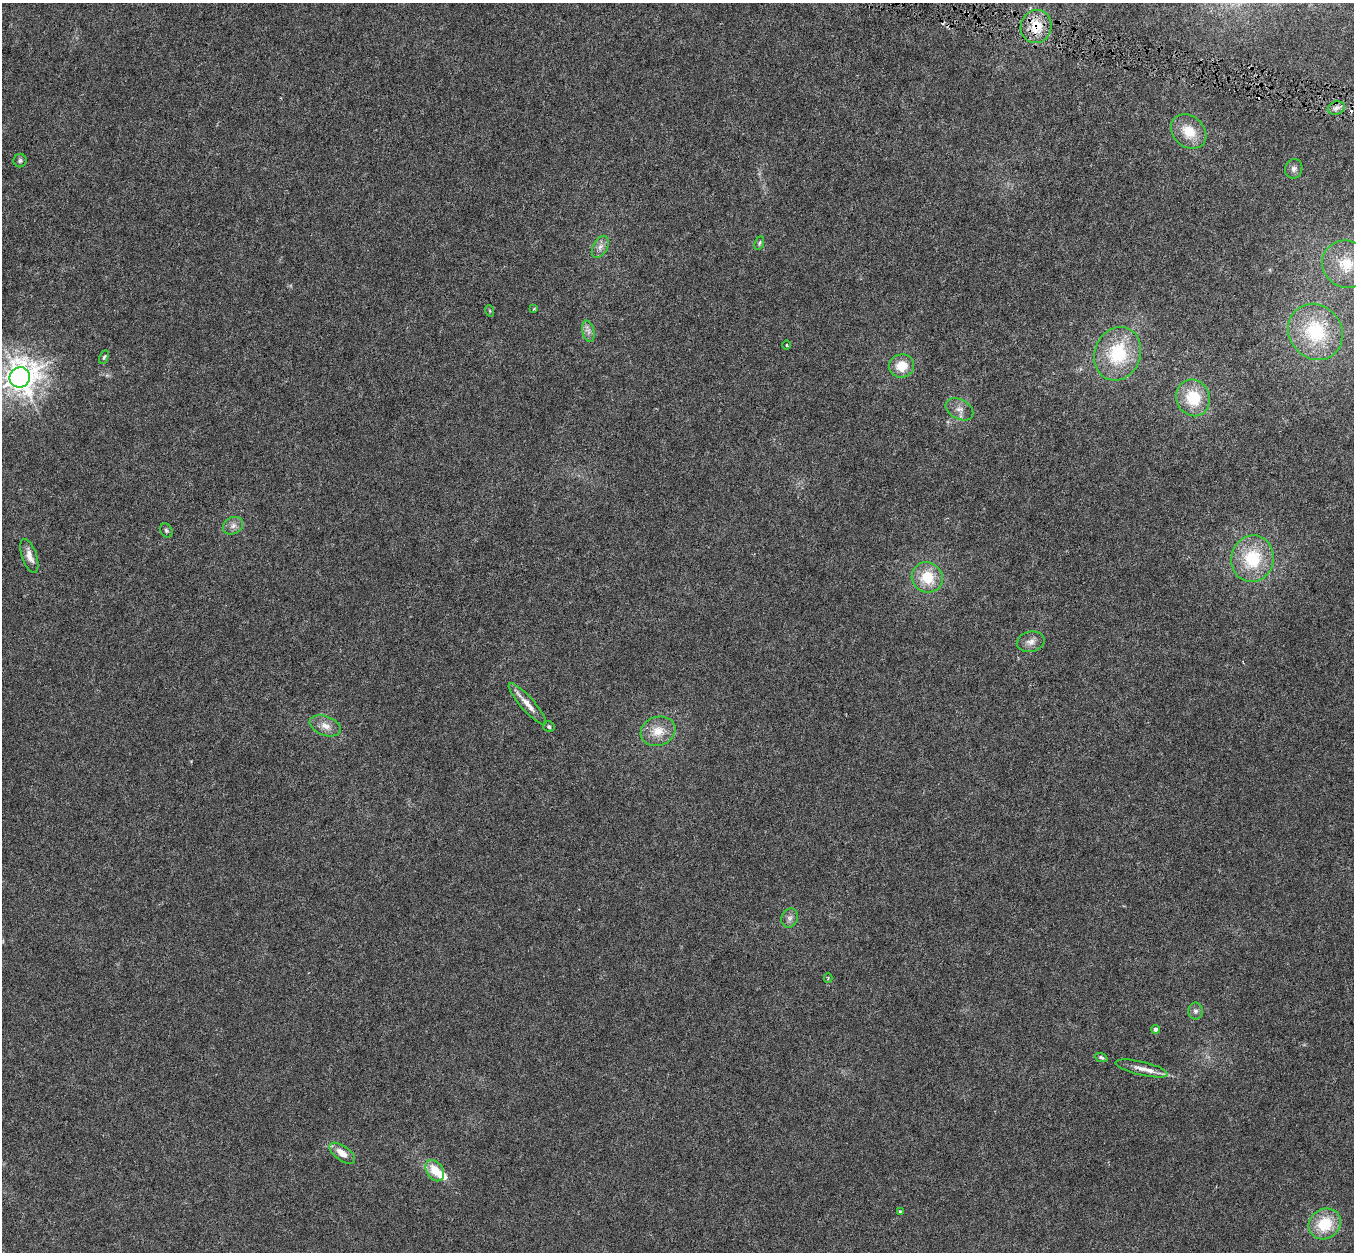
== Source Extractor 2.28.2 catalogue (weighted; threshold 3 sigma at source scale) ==
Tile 10 of 4 x 4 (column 2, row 3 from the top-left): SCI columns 1364-2715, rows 1578-2827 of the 5422 x 5593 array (HDU 1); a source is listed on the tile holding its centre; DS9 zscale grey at full resolution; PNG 1356 x 1254 px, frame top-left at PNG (2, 3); each listed source drawn as its Kron ellipse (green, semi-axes under 4 px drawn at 4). Shown black and unused: <1% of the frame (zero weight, under 4 of 8 exposures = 1% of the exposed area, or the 3 px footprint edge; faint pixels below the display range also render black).
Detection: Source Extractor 2.28.2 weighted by HDU 2 'WHT'; one run over the whole footprint, this tile lists its part. Background 0.00445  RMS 9.8e-04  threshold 0.004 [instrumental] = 3 sigma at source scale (4.09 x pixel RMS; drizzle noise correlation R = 1.36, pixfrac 0.8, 0.0396/0.0396 arcsec/px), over >= 5 px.
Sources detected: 45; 4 cosmic-ray / hot-pixel residue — neither listed nor drawn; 2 inside a brighter listed object's ellipse — not listed separately; the other 39 listed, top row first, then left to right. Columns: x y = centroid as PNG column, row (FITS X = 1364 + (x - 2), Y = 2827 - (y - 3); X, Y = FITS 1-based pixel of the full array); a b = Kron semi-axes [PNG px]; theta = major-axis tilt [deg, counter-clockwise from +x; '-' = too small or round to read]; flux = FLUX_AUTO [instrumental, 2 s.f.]
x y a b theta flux
1036 26 17 15 71 2.2
1336 108 9 6 16 0.39
1189 132 19 15 -42 2
20 161 7 6 - 0.2
1294 169 10 8 71 0.35
759 243 7 4 69 0.14
600 247 12 7 61 0.46
1346 264 24 23 - 3.2
534 309 4 3 - 0.083
490 311 6 3 -71 0.084
588 331 11 6 -77 0.38
1315 332 29 26 -52 6.6
787 345 5 3 - 0.083
1118 354 27 23 69 5.5
104 357 7 4 66 0.13
902 366 13 11 16 1.6
20 377 10 10 - 120
1193 398 18 16 -68 3.1
959 409 15 10 -27 0.67
233 526 10 8 28 0.46
166 530 7 5 -57 0.19
29 556 17 7 -71 0.76
1252 559 23 21 78 4.5
927 577 16 15 - 2.6
1031 642 14 10 13 0.59
527 704 27 6 -48 0.96
325 726 16 9 -21 0.8
549 727 6 5 - 0.17
658 731 18 14 18 1.5
790 918 10 8 62 0.37
828 978 4 4 - 0.11
1196 1011 8 7 - 0.3
1156 1029 4 4 - 0.41
1101 1057 7 4 -21 0.18
1142 1068 26 6 -13 0.82
342 1153 15 7 -36 0.96
435 1171 12 8 -56 1.6
900 1211 3 3 - 0.12
1325 1224 17 14 36 3.1
Overlapping masked pixels (flux is a lower limit): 1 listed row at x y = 1036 26
Isophote crosses this tile's border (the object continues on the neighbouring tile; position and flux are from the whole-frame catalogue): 1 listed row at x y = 20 377